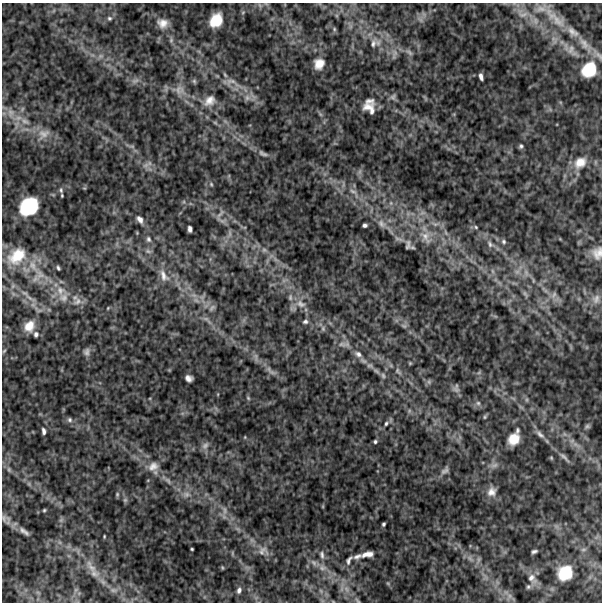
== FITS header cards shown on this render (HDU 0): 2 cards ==
NAXIS1  =                  600
NAXIS2  =                  600

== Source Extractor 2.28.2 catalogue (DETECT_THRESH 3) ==
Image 600 x 600 px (HDU 0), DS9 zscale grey, 1 PNG px = 1 image px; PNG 604 x 604 px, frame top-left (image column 1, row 600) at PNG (2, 3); no overlay
Background 565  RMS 150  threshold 459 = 3 sigma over >= 5 px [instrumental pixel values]
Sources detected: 141; all 141 listed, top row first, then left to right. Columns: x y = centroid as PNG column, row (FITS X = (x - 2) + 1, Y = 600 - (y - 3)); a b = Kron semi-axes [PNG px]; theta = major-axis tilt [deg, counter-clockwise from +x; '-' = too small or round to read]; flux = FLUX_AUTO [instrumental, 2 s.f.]
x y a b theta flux
243 12 6 4 19 12000
523 14 15 7 15 67000
109 18 6 6 - 19000
555 18 45 11 -42 260000
216 20 14 11 54 230000
535 21 9 6 -89 47000
162 23 14 11 -12 91000
334 29 5 5 - 14000
573 32 19 9 -39 97000
562 42 7 4 -71 24000
373 43 13 7 76 54000
584 44 19 9 -56 110000
571 49 14 9 73 75000
409 52 11 4 -40 24000
395 53 11 6 87 45000
100 56 7 4 71 22000
319 64 12 11 - 110000
589 70 18 15 51 340000
225 75 8 4 -55 18000
481 77 7 4 -75 36000
135 81 11 5 18 37000
194 81 6 6 - 18000
231 81 16 8 9 70000
179 90 14 13 - 92000
393 97 9 7 72 31000
247 98 9 8 - 49000
209 101 18 12 41 120000
369 101 13 7 6 47000
369 108 12 9 -36 100000
22 109 7 4 71 19000
11 113 12 10 -80 92000
25 121 12 7 -24 69000
43 134 19 13 26 130000
132 146 7 4 -18 20000
521 146 6 5 - 20000
263 153 15 6 -27 47000
580 162 19 14 38 180000
146 165 12 5 25 36000
211 184 6 5 - 17000
61 190 8 6 -89 26000
353 191 12 5 -23 46000
29 206 17 13 41 500000
220 214 16 4 58 29000
140 219 9 6 -54 49000
381 224 13 9 -49 69000
435 224 9 3 5 29000
365 225 4 4 - 24000
476 227 5 4 - 12000
190 229 6 4 -82 32000
426 237 22 12 -60 160000
148 239 8 6 -69 31000
399 239 16 4 -19 36000
504 241 6 6 - 20000
490 244 10 6 -74 35000
408 245 15 7 86 44000
264 250 6 6 - 21000
148 251 7 6 - 27000
597 253 15 12 76 95000
17 256 25 17 40 280000
33 265 16 8 -64 120000
58 268 4 3 - 16000
517 272 7 5 0 28000
40 274 13 10 -53 110000
164 276 20 10 -64 100000
60 290 12 11 - 110000
25 293 10 4 -26 28000
525 294 8 4 -45 20000
554 295 9 6 63 32000
290 297 8 6 -90 24000
63 298 12 12 - 100000
596 299 13 9 74 55000
196 300 7 5 -44 27000
77 301 14 8 30 68000
301 304 14 10 -30 88000
108 308 5 3 - 8100
212 308 10 5 50 30000
206 319 7 4 -18 24000
305 321 7 5 3 22000
29 326 12 9 64 120000
404 326 6 6 - 20000
323 329 7 6 - 22000
36 334 5 4 - 25000
342 344 14 6 -3 45000
4 351 6 3 45 12000
86 352 10 7 87 38000
358 354 10 8 -32 50000
256 357 12 4 -81 31000
398 371 11 6 -56 32000
272 372 12 6 -31 44000
383 376 8 5 -64 22000
189 378 7 6 - 47000
429 382 7 4 -72 17000
456 390 11 8 -22 39000
248 398 6 4 -46 12000
478 403 6 6 - 25000
485 417 5 4 - 13000
70 420 7 6 - 27000
386 423 6 4 71 15000
587 426 7 5 44 19000
517 430 7 5 -85 20000
43 431 8 5 -83 31000
540 434 15 6 -42 49000
514 439 12 10 53 160000
375 442 4 4 - 16000
205 446 11 8 44 45000
564 457 17 5 -46 40000
551 458 5 4 - 11000
494 465 12 6 18 41000
153 466 15 11 31 99000
9 469 9 5 -64 26000
445 471 12 7 39 36000
168 480 11 6 -45 34000
29 484 7 4 -72 17000
491 492 13 11 65 81000
117 494 6 5 - 15000
186 494 9 8 - 48000
125 500 6 5 - 17000
44 510 4 4 - 13000
224 510 11 4 -85 33000
4 518 12 7 89 40000
61 520 7 5 45 23000
383 524 4 3 - 16000
24 531 19 7 -36 63000
104 536 5 2 - 9300
192 549 3 3 - 11000
263 551 16 13 -14 91000
534 551 5 3 - 23000
367 554 15 6 11 77000
322 555 12 6 -80 39000
357 556 11 6 24 39000
349 560 12 5 62 36000
314 562 11 6 -42 41000
91 567 26 8 -56 140000
222 568 5 3 - 10000
322 568 10 8 -12 56000
565 573 15 13 49 290000
532 578 16 11 -55 100000
528 587 7 6 - 25000
346 589 10 5 -67 54000
239 590 8 6 71 36000
510 596 7 5 -90 32000
At the frame edge (FLAGS 8, measured only in part): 1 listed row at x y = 597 253